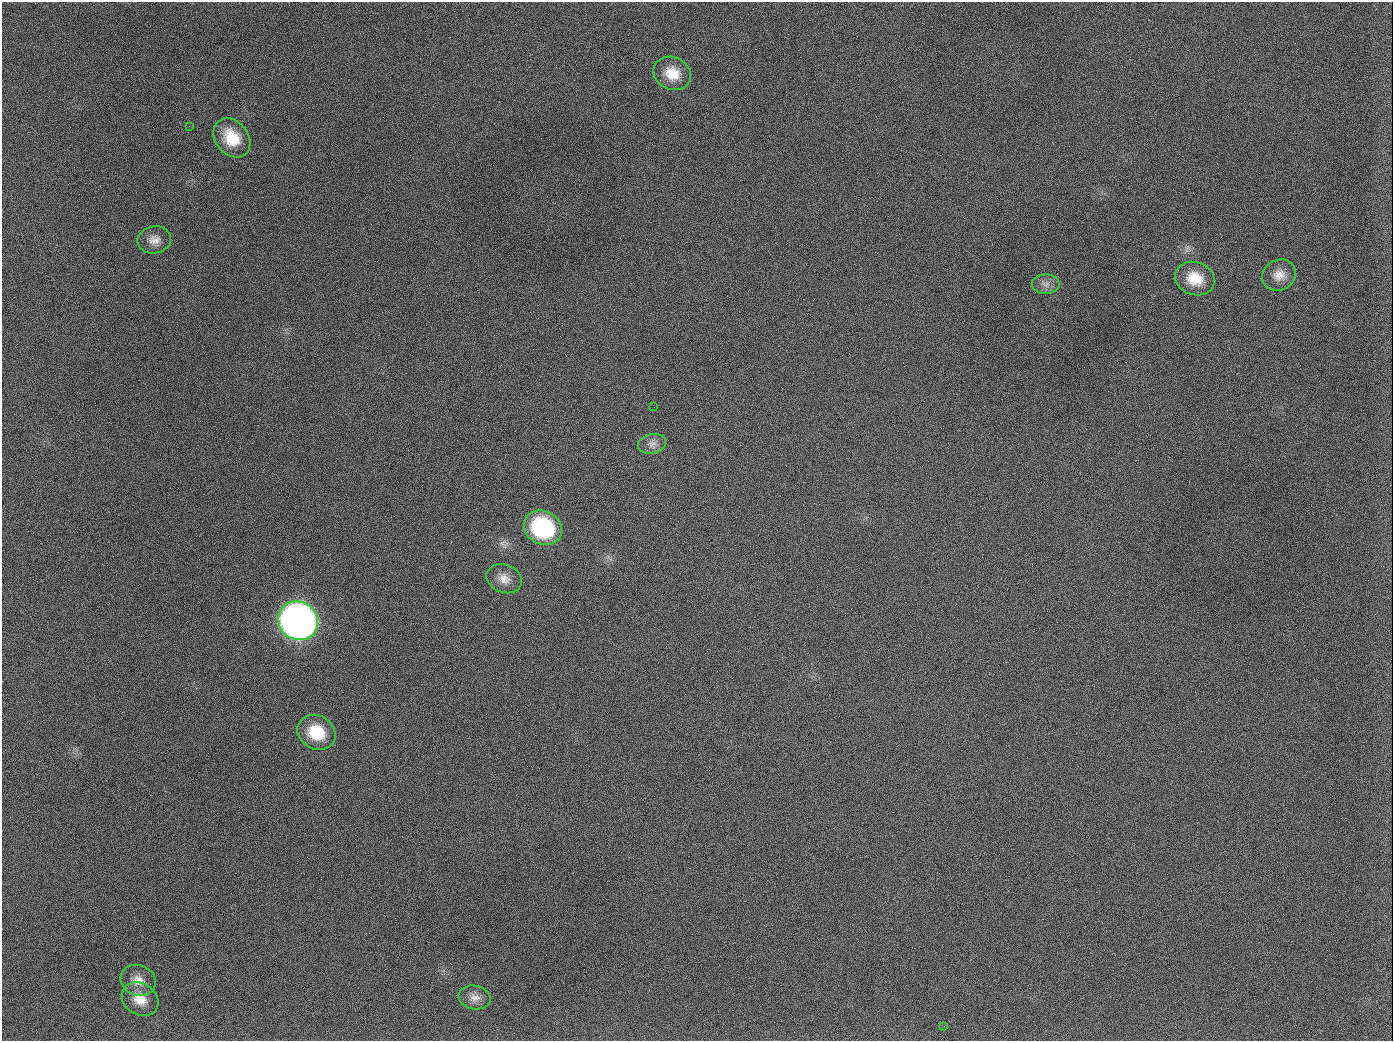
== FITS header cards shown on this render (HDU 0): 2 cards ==
NAXIS1  =                 1391
NAXIS2  =                 1039

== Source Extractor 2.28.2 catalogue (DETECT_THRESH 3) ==
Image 1391 x 1039 px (HDU 0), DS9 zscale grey, 1 PNG px = 1 image px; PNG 1395 x 1043 px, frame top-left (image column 1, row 1039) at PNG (2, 2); each listed source drawn as its Kron ellipse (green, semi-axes under 4 px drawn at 4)
Background 1680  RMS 74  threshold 222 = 3 sigma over >= 5 px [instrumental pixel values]
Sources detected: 17; all 17 listed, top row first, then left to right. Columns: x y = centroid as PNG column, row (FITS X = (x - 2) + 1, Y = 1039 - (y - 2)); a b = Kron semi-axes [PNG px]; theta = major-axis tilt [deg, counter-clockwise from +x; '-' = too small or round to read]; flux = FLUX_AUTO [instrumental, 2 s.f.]
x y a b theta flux
672 73 19 16 -25 1.1e+05
189 126 2 2 - 7.2e+03
232 138 21 16 -51 1.6e+05
154 240 17 13 10 5.2e+04
1279 275 17 15 28 6.6e+04
1195 279 20 16 -18 1.3e+05
1046 284 14 10 -1 3.6e+04
654 407 2 2 - 3.8e+03
652 444 14 9 13 3.4e+04
543 528 19 16 -28 5.5e+05
504 579 18 14 -22 5.7e+04
298 621 20 19 - 3.9e+06
316 732 20 16 -28 1.8e+05
138 980 18 15 -21 6.9e+04
475 997 16 12 -12 4.5e+04
140 999 19 15 -34 9.1e+04
944 1026 3 2 - 6.6e+03